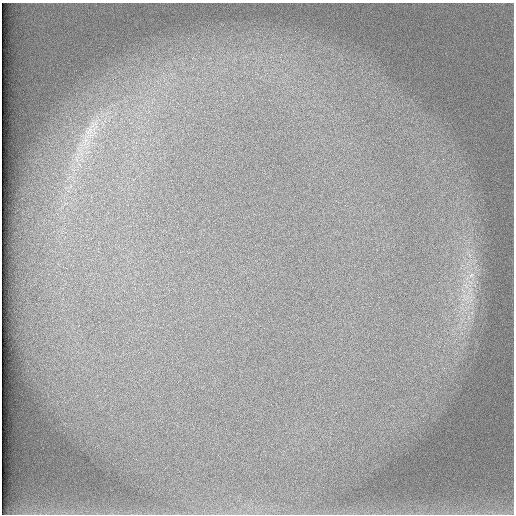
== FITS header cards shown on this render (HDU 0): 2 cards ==
NAXIS1  =                  512 /
NAXIS2  =                  512 /

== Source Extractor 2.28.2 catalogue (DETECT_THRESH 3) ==
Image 512 x 512 px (HDU 0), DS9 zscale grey, 1 PNG px = 1 image px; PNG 516 x 516 px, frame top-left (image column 1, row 512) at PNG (2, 3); no overlay
Background 100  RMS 3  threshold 8.87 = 3 sigma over >= 5 px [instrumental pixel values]
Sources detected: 4; all 4 listed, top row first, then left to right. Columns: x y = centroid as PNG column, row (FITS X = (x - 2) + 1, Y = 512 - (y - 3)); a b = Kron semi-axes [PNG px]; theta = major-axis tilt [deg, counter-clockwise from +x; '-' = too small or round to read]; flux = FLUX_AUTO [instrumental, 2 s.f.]
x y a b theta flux
89 132 28 21 59 8700
471 275 10 6 27 1200
466 286 11 5 -45 1200
466 297 14 10 -13 2600